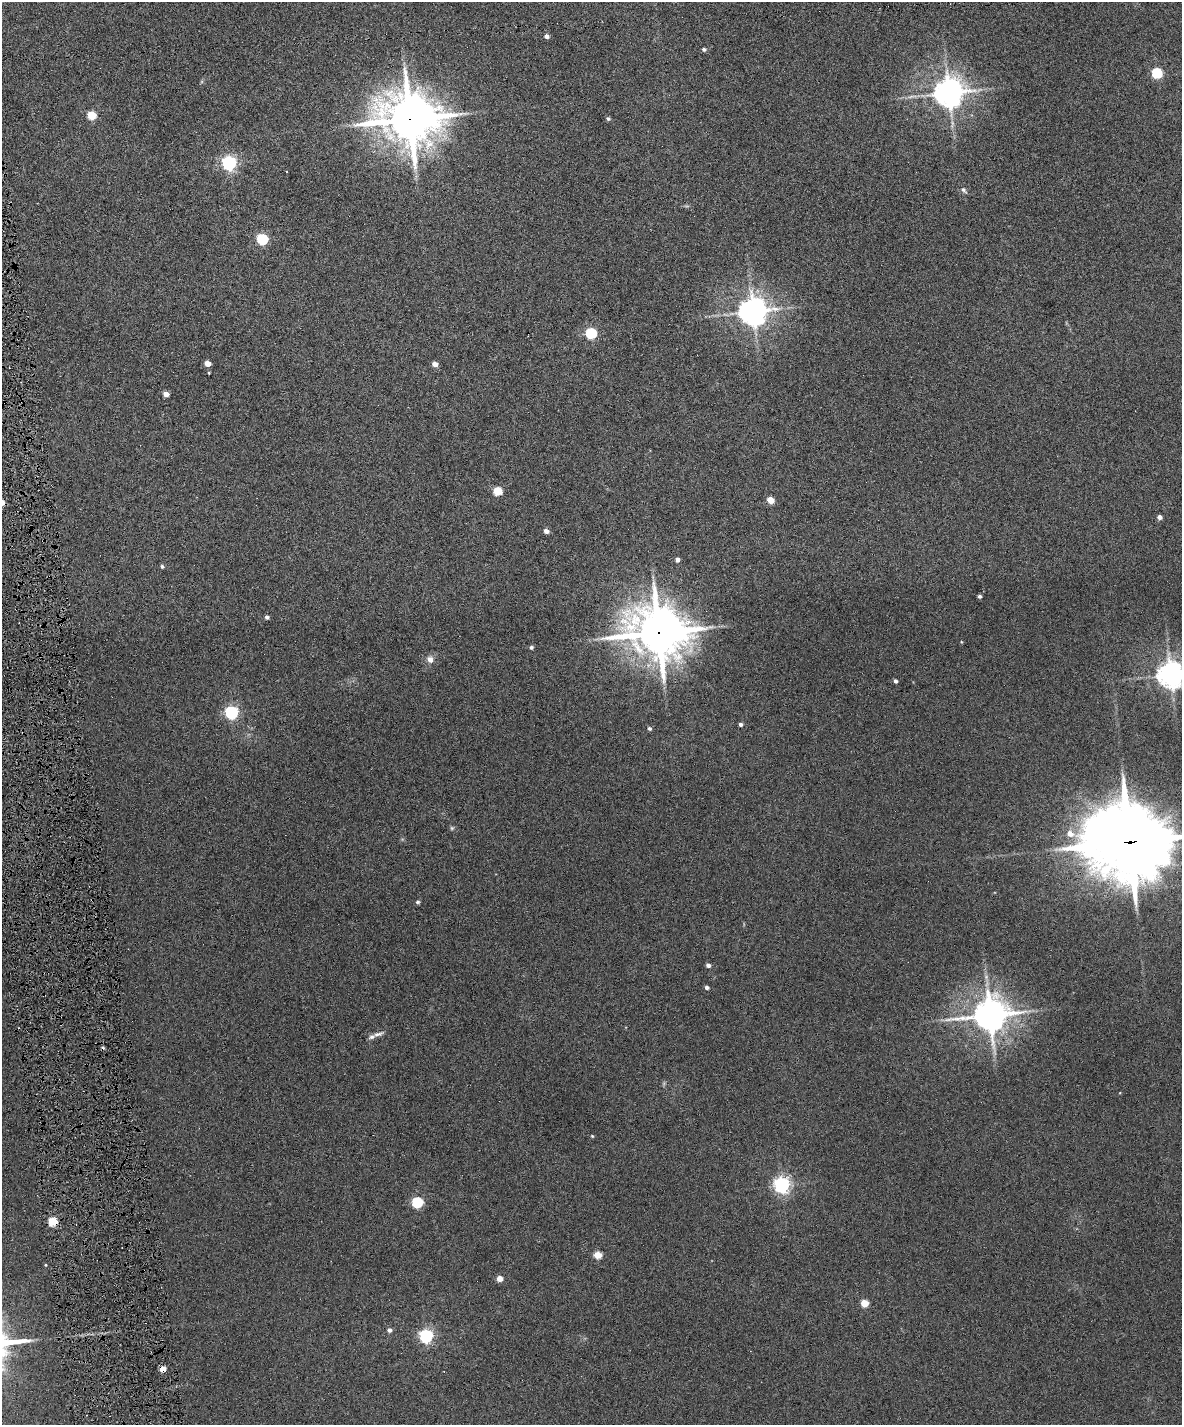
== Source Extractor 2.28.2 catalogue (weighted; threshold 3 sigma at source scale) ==
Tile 7 of 4 x 3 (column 3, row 2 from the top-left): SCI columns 2359-3538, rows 1560-2982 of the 4717 x 4648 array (HDU 1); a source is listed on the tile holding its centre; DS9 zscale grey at full resolution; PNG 1184 x 1427 px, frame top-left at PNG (2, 2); no overlay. Shown black and unused: <1% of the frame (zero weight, under 6 of 12 exposures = <1% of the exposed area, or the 3 px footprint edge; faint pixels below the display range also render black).
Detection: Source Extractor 2.28.2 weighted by HDU 2 'WHT'; one run over the whole footprint, this tile lists its part. Background 0.0853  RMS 0.0036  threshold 0.0149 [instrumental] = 3 sigma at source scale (4.09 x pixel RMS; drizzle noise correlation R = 1.36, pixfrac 0.8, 0.05/0.05 arcsec/px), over >= 5 px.
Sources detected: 55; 1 too faint to see at this stretch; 5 cosmic-ray / hot-pixel residue — not listed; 1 inside a brighter listed object's ellipse — not listed separately; the other 48 listed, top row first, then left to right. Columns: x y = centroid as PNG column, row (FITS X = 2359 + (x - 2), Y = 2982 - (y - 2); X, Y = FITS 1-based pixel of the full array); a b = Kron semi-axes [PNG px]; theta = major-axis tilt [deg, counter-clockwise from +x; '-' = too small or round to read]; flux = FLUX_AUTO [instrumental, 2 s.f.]
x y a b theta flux
547 36 5 4 - 1.2
704 49 5 4 - 0.68
1157 73 5 5 - 30
949 93 9 8 - 590
92 115 5 5 - 14
410 119 18 15 -11 1700
608 119 5 4 - 0.65
229 163 6 6 - 93
964 190 9 5 -51 0.87
262 239 6 5 - 33
753 311 8 8 - 520
591 333 6 5 - 32
208 363 5 4 - 3.7
435 364 5 4 - 2.7
166 394 5 4 - 3
498 491 5 5 - 13
771 500 5 4 - 7.4
1159 517 4 4 - 1.9
546 531 5 4 - 1.9
677 560 4 4 - 1.7
162 566 5 4 - 0.58
980 596 3 3 - 0.81
267 617 4 4 - 0.89
659 632 19 16 -16 1500
531 647 5 4 - 0.67
430 659 10 9 - 2.1
1171 674 8 8 - 430
895 681 4 4 - 0.94
231 712 6 6 - 66
740 724 4 4 - 0.84
649 728 5 4 - 0.72
1129 842 31 26 -11 2700
418 902 6 4 2 0.57
708 965 4 4 - 1.4
707 987 4 4 - 1.1
990 1015 11 10 - 760
378 1034 16 6 17 1.5
592 1136 4 3 - 0.33
782 1185 6 6 - 120
417 1202 5 5 - 31
53 1221 5 5 - 16
598 1255 5 4 - 9
46 1265 4 3 - 0.27
500 1278 5 4 - 3.6
864 1303 5 5 - 8.8
389 1330 5 4 - 1.3
426 1336 6 6 - 72
162 1369 5 4 - 4.1
Overlapping masked pixels (flux is a lower limit): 5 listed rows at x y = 410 119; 659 632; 1129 842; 53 1221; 162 1369
Isophote crosses this tile's border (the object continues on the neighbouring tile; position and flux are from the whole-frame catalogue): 2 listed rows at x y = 1171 674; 1129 842